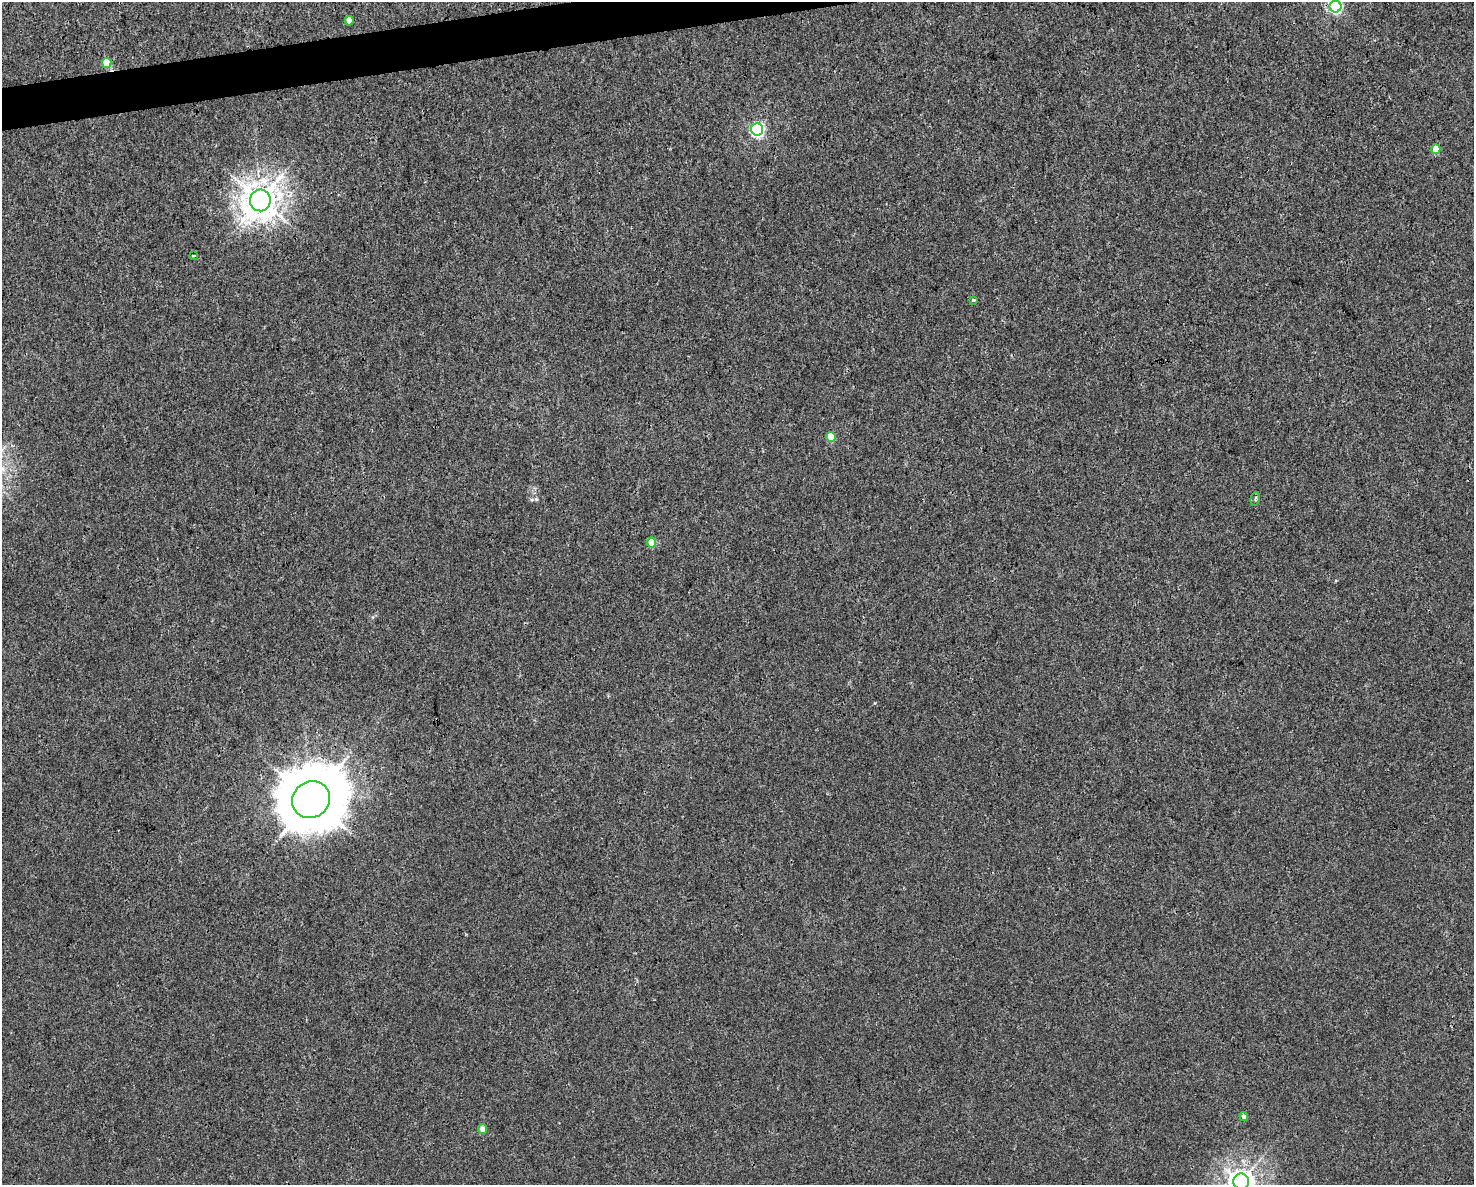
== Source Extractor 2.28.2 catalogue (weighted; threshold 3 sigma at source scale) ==
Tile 8 of 3 x 4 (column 2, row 3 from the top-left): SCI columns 1536-3007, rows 1185-2367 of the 4497 x 4734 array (HDU 1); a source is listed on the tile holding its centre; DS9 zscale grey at full resolution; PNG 1476 x 1187 px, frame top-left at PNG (2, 2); each listed source drawn as its Kron ellipse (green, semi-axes under 4 px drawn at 4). Shown black and unused: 2% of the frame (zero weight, under 3 of 4 exposures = <1% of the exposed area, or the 3 px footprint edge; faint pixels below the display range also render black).
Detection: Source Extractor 2.28.2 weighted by HDU 2 'WHT'; one run over the whole footprint, this tile lists its part. Background 0.00208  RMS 0.002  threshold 0.00921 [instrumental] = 3 sigma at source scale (4.5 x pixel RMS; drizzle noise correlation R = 1.50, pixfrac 1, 0.0396/0.0396 arcsec/px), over >= 5 px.
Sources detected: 15; all 15 listed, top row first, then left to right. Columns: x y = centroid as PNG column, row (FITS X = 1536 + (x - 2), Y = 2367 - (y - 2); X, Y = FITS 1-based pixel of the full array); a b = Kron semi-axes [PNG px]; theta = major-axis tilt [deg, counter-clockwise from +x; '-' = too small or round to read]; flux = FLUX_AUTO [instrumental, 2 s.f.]
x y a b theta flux
1335 6 6 6 - 32
349 21 5 4 - 2
107 63 5 5 - 3.7
757 129 6 6 - 39
1436 149 5 4 - 2.9
260 200 11 10 - 330
194 256 3 2 - 0.33
973 300 4 3 - 0.61
831 437 5 4 - 3.3
1255 499 7 4 75 0.38
651 542 5 4 - 4.2
311 800 19 18 - 1300
1244 1117 4 4 - 0.79
482 1129 5 4 - 1.4
1241 1181 8 8 - 180
Overlapping masked pixels (flux is a lower limit): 1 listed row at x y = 260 200
Isophote crosses this tile's border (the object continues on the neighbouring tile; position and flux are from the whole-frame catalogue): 2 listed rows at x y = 1335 6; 1241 1181